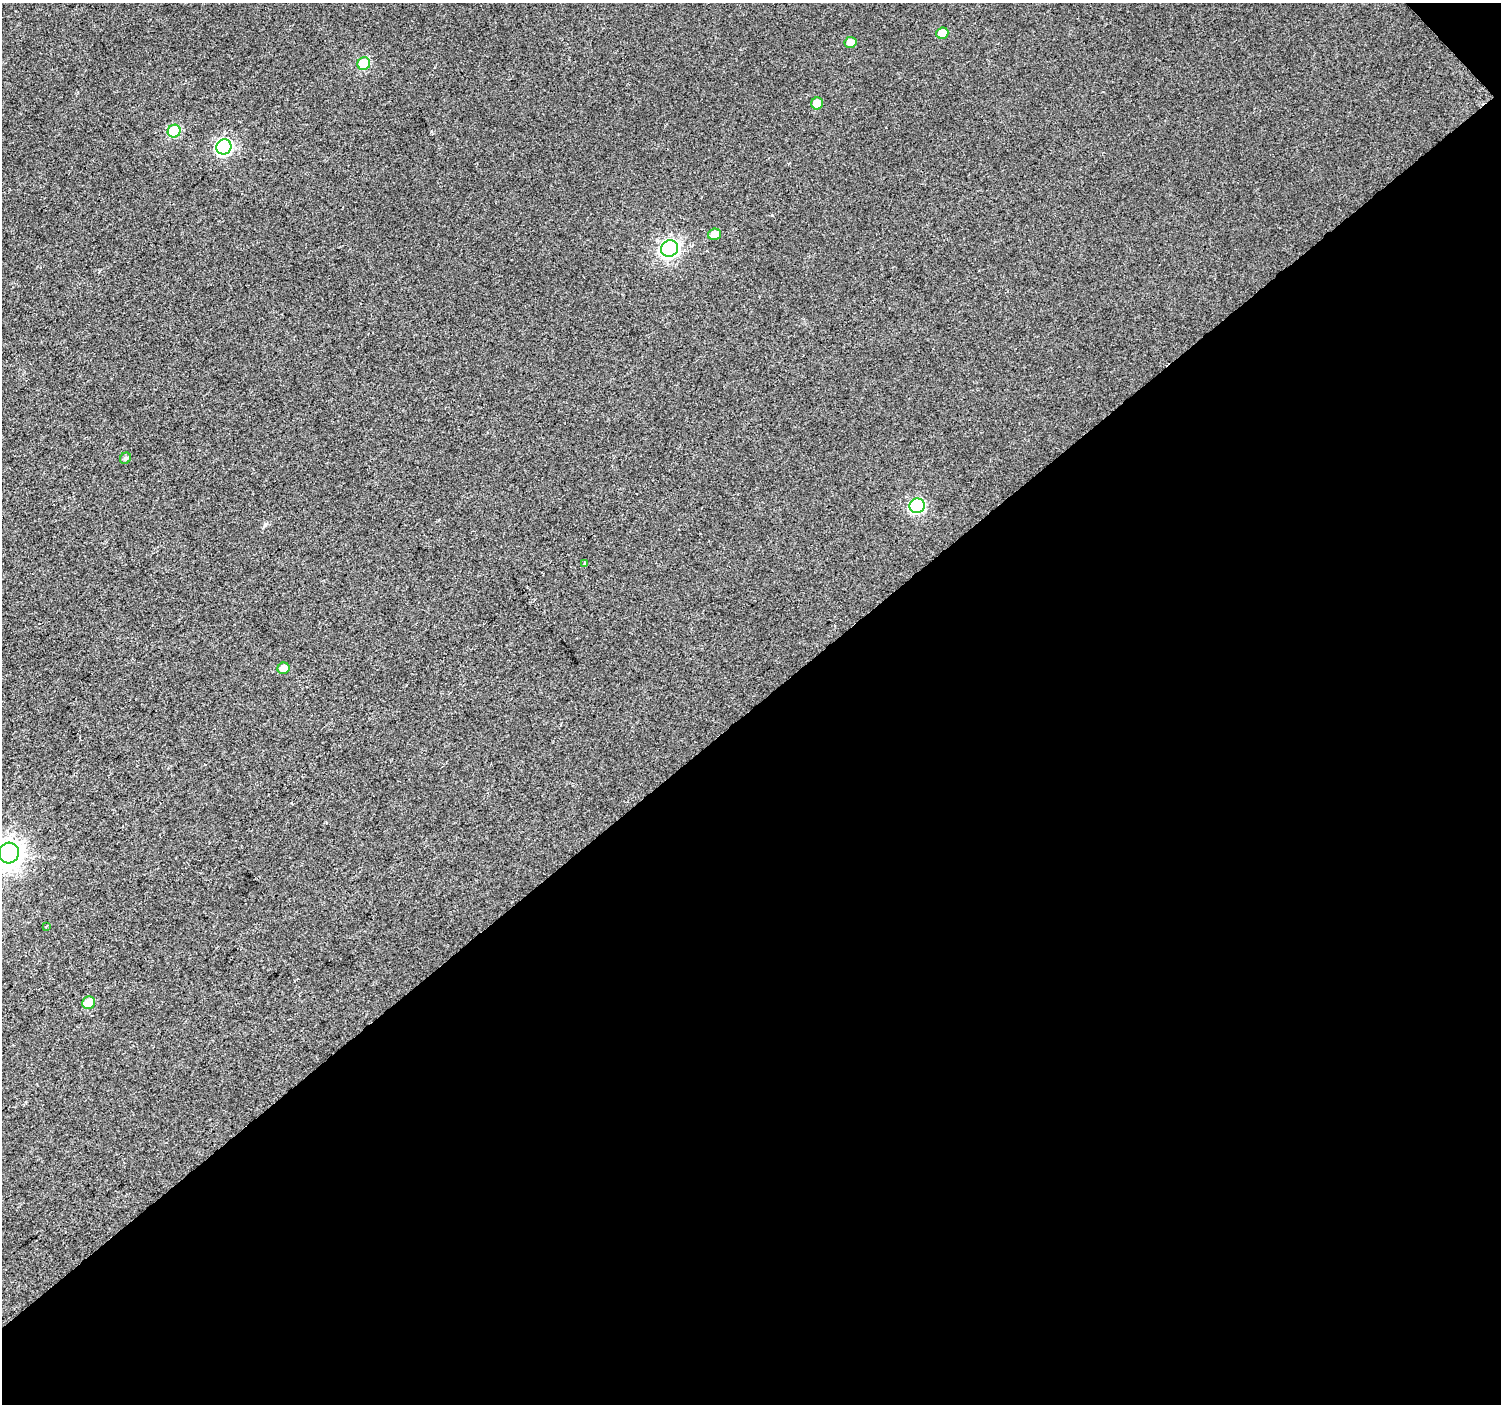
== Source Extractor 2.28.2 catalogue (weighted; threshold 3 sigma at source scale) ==
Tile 4 of 2 x 2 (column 2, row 2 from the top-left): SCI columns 1500-2998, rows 99-1500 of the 2998 x 2983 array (HDU 1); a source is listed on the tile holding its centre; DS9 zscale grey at full resolution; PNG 1503 x 1406 px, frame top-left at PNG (2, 3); each listed source drawn as its Kron ellipse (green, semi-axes under 4 px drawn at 4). Shown black and unused: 50% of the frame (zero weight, under 2 of 3 exposures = <1% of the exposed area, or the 3 px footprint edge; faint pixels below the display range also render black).
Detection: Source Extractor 2.28.2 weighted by HDU 2 'WHT'; one run over the whole footprint, this tile lists its part. Background 0.0182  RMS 0.0079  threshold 0.0355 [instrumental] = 3 sigma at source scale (4.5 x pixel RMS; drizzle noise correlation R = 1.50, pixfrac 1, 0.0396/0.0396 arcsec/px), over >= 5 px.
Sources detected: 15; all 15 listed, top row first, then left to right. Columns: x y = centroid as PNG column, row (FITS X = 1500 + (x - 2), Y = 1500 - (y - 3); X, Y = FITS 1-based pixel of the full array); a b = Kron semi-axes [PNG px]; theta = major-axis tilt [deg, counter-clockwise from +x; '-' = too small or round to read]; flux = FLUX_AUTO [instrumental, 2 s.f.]
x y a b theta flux
942 33 6 5 - 12
851 42 6 5 - 5.2
364 64 6 6 - 32
817 103 6 6 - 9
174 131 6 6 - 47
224 147 8 7 - 140
714 234 6 5 - 6.7
670 248 9 8 - 240
125 458 6 5 - 2.1
917 506 8 7 - 92
585 563 3 3 - 2.4
284 668 6 5 - 7.6
9 853 10 10 - 730
46 926 3 2 - 0.91
89 1003 7 6 - 15
Isophote crosses this tile's border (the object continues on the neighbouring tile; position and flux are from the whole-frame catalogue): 1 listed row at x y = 9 853
Unlisted compact peaks at least as high as the median listed source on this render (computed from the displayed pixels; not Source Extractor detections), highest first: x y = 772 215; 265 525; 431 131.